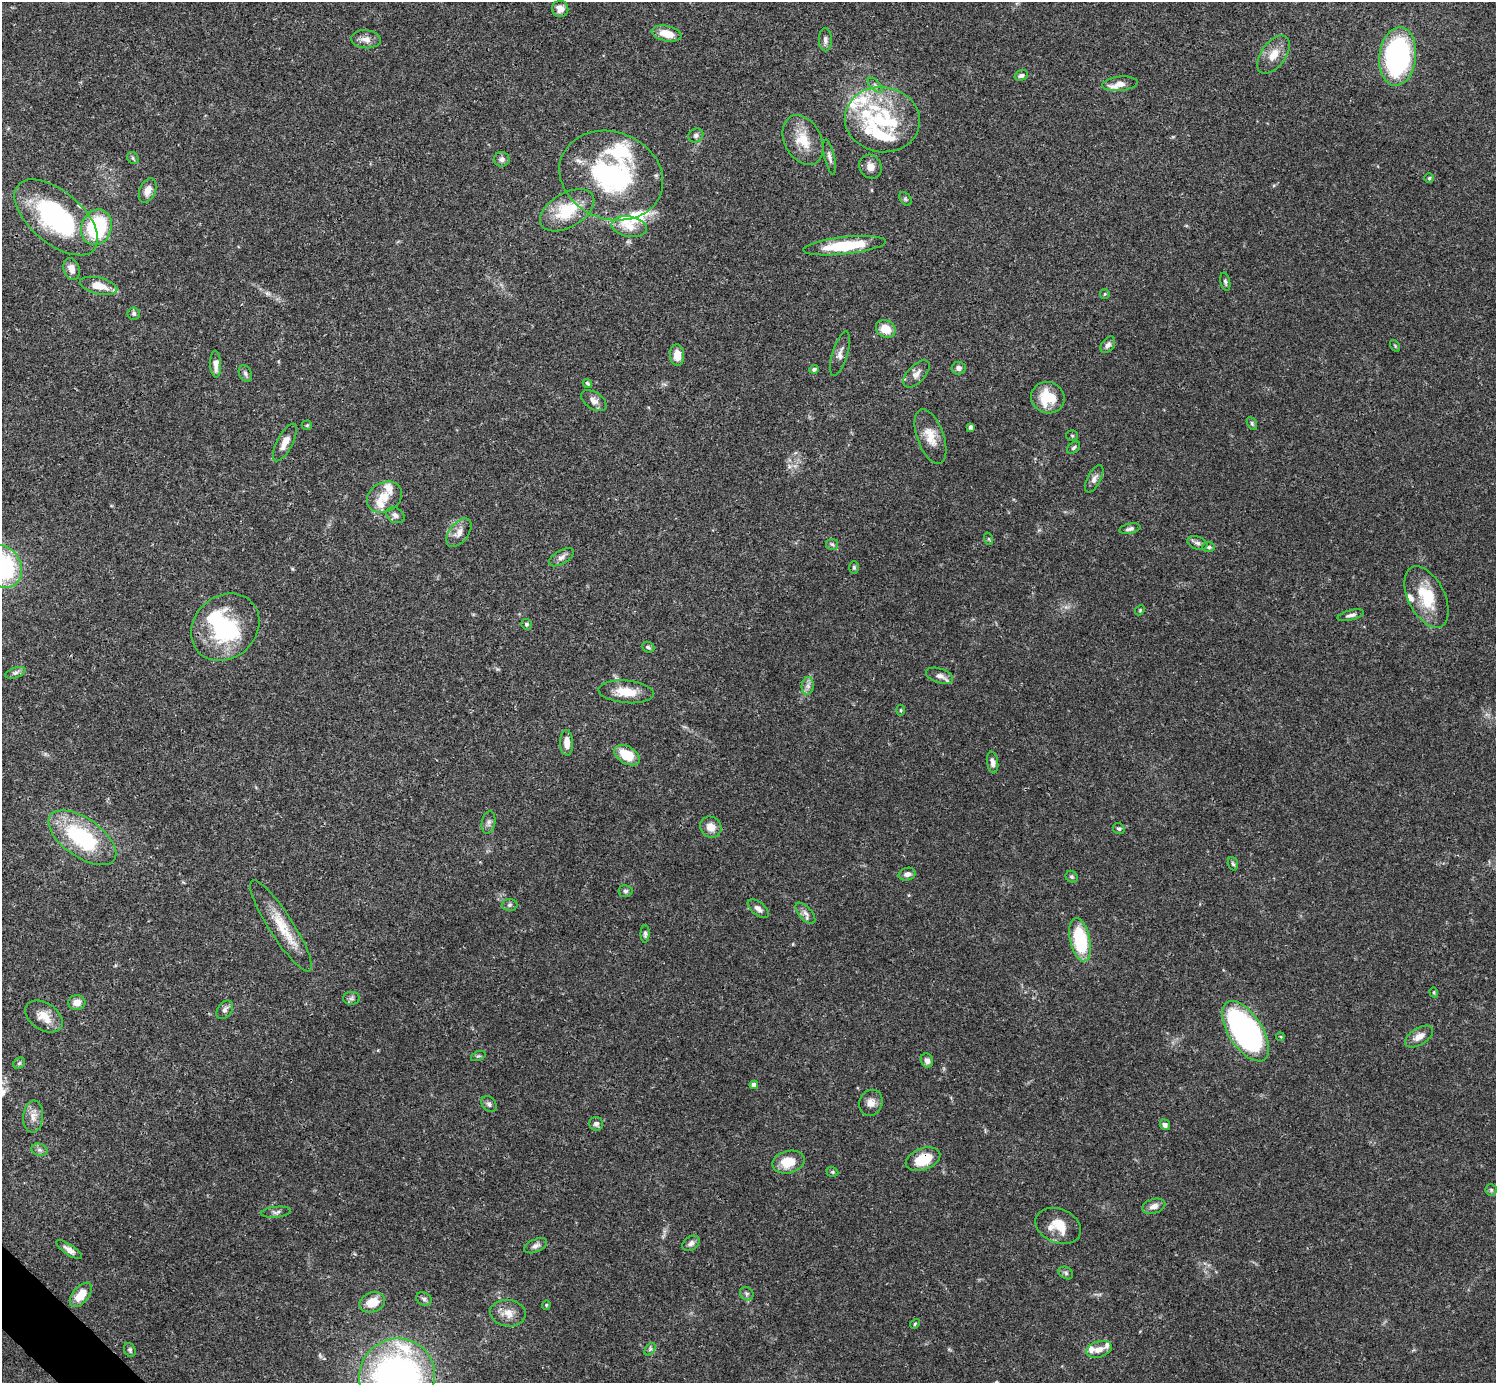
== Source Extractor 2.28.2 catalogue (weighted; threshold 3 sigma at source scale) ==
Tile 7 of 4 x 4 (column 3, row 2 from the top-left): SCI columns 2991-4484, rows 2921-4301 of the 5982 x 5981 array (HDU 1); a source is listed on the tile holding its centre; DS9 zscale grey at full resolution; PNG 1498 x 1385 px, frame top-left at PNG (2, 2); each listed source drawn as its Kron ellipse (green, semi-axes under 4 px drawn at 4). Shown black and unused: <1% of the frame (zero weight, under 3 of 4 exposures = <1% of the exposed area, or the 3 px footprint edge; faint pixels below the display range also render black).
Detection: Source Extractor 2.28.2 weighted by HDU 2 'WHT'; one run over the whole footprint, this tile lists its part. Background 0.0408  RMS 0.0027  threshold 0.012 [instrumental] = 3 sigma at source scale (4.5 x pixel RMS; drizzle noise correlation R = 1.50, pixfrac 1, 0.05/0.05 arcsec/px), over >= 5 px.
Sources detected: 151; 3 inside a brighter object's white glare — neither listed nor drawn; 18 inside a brighter listed object's ellipse — not listed separately; the other 130 listed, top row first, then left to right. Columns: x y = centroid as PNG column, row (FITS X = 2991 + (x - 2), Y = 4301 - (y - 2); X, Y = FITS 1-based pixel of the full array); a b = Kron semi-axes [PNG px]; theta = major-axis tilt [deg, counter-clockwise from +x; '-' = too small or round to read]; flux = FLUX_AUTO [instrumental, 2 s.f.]
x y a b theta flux
560 9 8 8 - 2.2
667 34 15 7 -13 4.3
366 39 15 9 -4 2
825 40 11 6 -88 1.1
1274 55 22 12 53 3.9
1398 56 29 18 83 54
1021 75 7 5 18 0.78
1120 84 18 7 6 2.2
875 85 9 5 -45 0.83
882 120 38 32 -7 21
696 136 8 6 31 0.77
803 140 26 18 -62 6.9
830 157 18 5 -77 1.1
133 158 6 5 - 0.49
502 159 8 7 - 1
870 167 12 10 -56 2
611 176 53 43 -21 45
1429 178 5 4 - 0.38
148 190 13 8 67 2.4
905 199 7 5 -52 0.5
567 210 30 17 30 11
56 217 50 26 -40 36
629 226 18 10 -10 3.5
97 227 18 15 68 22
844 246 41 8 6 15
72 269 11 8 -75 2.4
1225 282 9 4 -77 0.59
99 286 19 8 -13 4.5
1105 294 5 5 - 0.35
134 314 6 6 - 0.69
886 329 10 8 -31 4.2
1108 345 9 6 54 0.97
1395 346 6 4 -57 0.33
840 354 23 7 73 1.6
677 355 11 7 -87 3.1
216 364 13 5 -88 1.9
959 368 7 6 - 0.97
814 369 5 4 - 0.63
245 373 8 6 -69 0.78
916 374 17 8 47 1.7
587 383 5 4 - 0.42
1048 398 17 15 -24 8
594 401 14 8 -35 1.6
1252 423 7 4 -63 0.48
307 425 5 5 - 0.31
971 427 4 4 - 0.78
930 436 28 13 -70 4.5
1072 436 5 5 - 0.4
285 443 21 8 62 2.8
1074 448 7 5 40 0.53
1094 479 15 6 62 1.4
384 497 18 14 29 4.3
395 515 10 7 -30 1
1130 529 11 5 11 0.87
459 533 16 9 52 2.3
989 539 6 4 -71 0.33
1197 543 10 6 -19 0.94
832 544 6 5 - 0.52
1209 547 6 4 -2 0.57
561 557 14 6 30 1.3
3 567 22 18 -62 31
854 567 6 5 - 0.48
1427 597 33 18 -64 10
1140 610 5 4 - 0.31
1351 615 13 5 14 0.99
526 624 5 5 - 0.53
225 627 37 31 43 23
648 647 6 5 - 0.53
15 673 10 5 18 0.78
939 676 14 7 -18 1.6
808 686 9 6 84 1.1
626 692 28 11 -5 5.6
901 710 5 3 - 0.27
567 743 13 6 -88 2.4
627 755 14 8 -31 7
993 762 11 5 -81 1.2
489 823 11 6 79 1
711 827 11 10 - 2.7
1119 829 6 5 - 0.51
82 838 39 19 -35 26
1233 864 7 5 -71 0.51
907 874 9 6 14 1.2
1072 877 6 5 - 0.46
625 891 7 6 - 0.63
510 905 8 6 2 0.66
758 909 13 6 -39 1.2
805 913 13 6 -48 1.3
281 926 54 12 -57 8.1
645 934 9 4 90 0.62
1080 940 22 10 -77 17
1434 992 5 4 - 0.31
351 998 8 6 1 0.71
77 1002 8 7 - 2.1
225 1010 10 7 53 1
44 1016 21 13 -34 4.2
1246 1031 34 17 -56 91
1419 1036 16 8 32 2.3
1280 1037 4 3 - 0.34
478 1056 7 4 23 0.39
927 1061 7 6 - 1.4
19 1063 6 5 - 0.44
754 1085 4 4 - 1.4
871 1103 13 11 66 2.1
489 1104 9 6 -46 0.76
33 1116 16 10 86 2.3
596 1124 7 6 - 0.89
1165 1125 5 5 - 0.75
39 1150 8 6 -19 0.81
923 1159 18 10 20 8
788 1162 16 11 13 5.6
832 1172 6 4 -20 0.41
1491 1190 5 5 - 0.44
1154 1206 12 7 17 1.6
276 1212 15 5 6 0.92
1058 1226 24 17 -23 5.6
691 1243 9 6 38 1
536 1246 12 6 23 1.1
69 1250 15 5 -34 1.4
1066 1273 7 6 - 0.59
747 1294 7 6 - 0.64
81 1295 14 8 50 4.9
424 1299 8 6 -27 0.73
372 1302 13 10 21 4.4
546 1305 4 4 - 0.29
508 1313 18 13 -8 3.4
915 1324 5 4 - 0.37
650 1349 7 4 56 0.53
1099 1349 13 8 18 2.1
130 1350 7 5 -64 0.53
397 1376 38 37 - 110
Overlapping masked pixels (flux is a lower limit): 1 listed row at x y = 923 1159
Isophote crosses this tile's border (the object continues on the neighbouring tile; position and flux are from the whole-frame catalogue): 2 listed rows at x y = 3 567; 397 1376